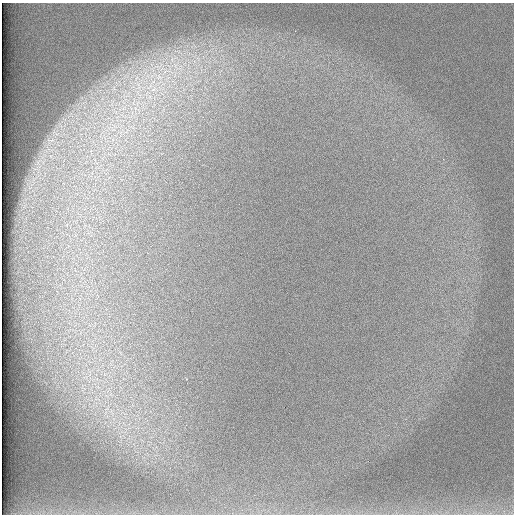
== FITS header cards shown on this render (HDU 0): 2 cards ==
NAXIS1  =                  512 /
NAXIS2  =                  512 /

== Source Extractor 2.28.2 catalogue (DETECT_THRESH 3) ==
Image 512 x 512 px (HDU 0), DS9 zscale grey, 1 PNG px = 1 image px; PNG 516 x 516 px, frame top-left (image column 1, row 512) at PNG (2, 3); no overlay
Background 97.5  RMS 2.9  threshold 8.66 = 3 sigma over >= 5 px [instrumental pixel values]
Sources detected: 4; all 4 listed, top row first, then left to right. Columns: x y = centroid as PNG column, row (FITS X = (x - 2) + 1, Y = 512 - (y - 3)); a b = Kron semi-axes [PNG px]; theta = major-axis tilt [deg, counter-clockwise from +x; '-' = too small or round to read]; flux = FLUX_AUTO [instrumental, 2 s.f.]
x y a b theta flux
167 71 26 11 -7 6100
159 77 14 11 -31 3400
154 89 14 9 -3 2600
150 97 7 4 -72 650